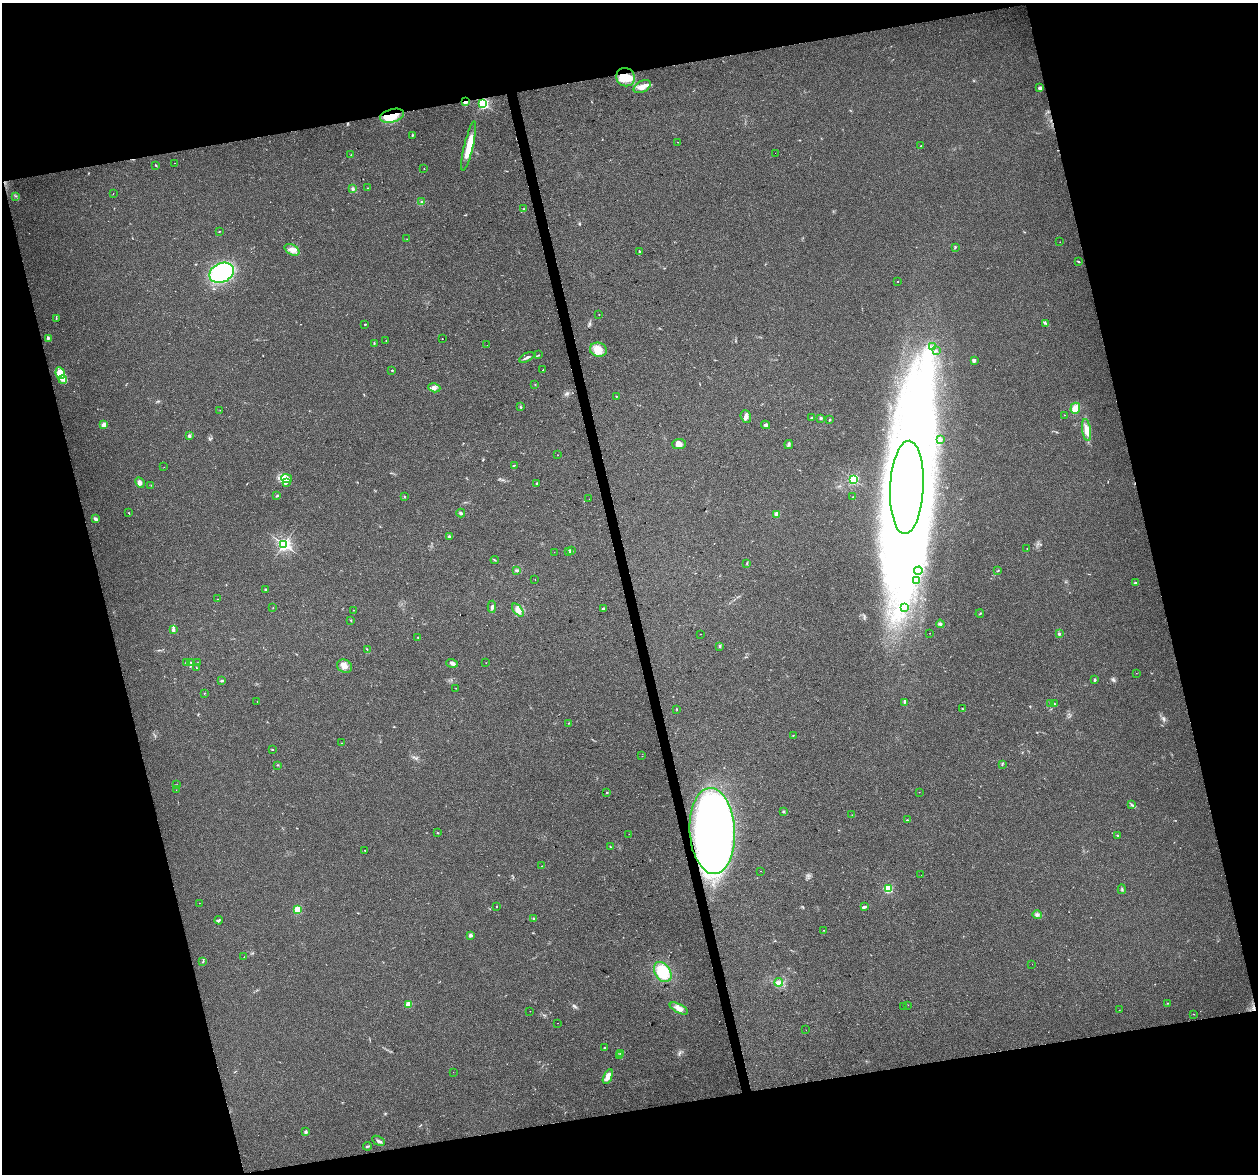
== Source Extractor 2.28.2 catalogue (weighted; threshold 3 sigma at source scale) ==
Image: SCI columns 1-5022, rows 86-4773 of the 5022 x 4810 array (HDU 1 of 3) = the unmasked area's bounding box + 8 px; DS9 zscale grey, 4 x 4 block average (1 PNG px = mean of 4 x 4 image px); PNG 1260 x 1176 px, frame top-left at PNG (2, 3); each listed source drawn as its Kron ellipse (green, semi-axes under 4 px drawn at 4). Shown black and unused: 29% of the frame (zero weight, under 2 of 3 exposures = <1% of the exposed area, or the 3 px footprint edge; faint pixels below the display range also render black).
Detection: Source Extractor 2.28.2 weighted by HDU 2 'WHT'. Background 0.0816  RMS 0.0076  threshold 0.034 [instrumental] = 3 sigma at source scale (4.5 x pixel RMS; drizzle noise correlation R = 1.50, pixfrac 1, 0.0396/0.0396 arcsec/px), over >= 5 px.
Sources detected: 219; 11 inside a brighter object's white glare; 5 cosmic-ray / hot-pixel residue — neither listed nor drawn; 3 coinciding with a brighter row at this scale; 7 inside a brighter listed object's ellipse — not listed separately; the other 193 listed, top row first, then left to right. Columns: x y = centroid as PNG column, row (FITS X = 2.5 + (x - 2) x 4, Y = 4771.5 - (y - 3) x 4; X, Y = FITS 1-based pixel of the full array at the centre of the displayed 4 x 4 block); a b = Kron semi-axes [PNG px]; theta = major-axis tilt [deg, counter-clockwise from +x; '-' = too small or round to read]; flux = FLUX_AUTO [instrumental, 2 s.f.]
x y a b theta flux
625 77 9 9 - 65
642 87 9 5 29 36
1040 88 2 2 - 38
465 102 4 2 - 10
483 103 2 2 - 450
392 116 12 6 15 78
412 135 4 2 - 3
677 142 2 2 - 1
469 146 25 4 77 86
921 146 2 2 - 2.1
775 153 2 2 - 0.5
351 155 2 2 - 1.8
175 163 2 2 - 4.2
156 165 2 2 - 2.7
424 169 2 2 - 1.4
368 188 2 2 - 2.4
353 189 3 3 - 7.3
113 194 2 2 - 1.1
16 196 2 2 - 1.4
421 202 3 2 - 4
524 209 2 2 - 3.4
219 232 2 2 - 2.5
407 239 2 2 - 1.3
1060 242 2 2 - 1.3
955 248 2 2 - 2.8
292 250 8 5 -30 25
639 251 2 2 - 3
1078 261 4 2 - 3.5
222 273 13 9 24 440
898 281 2 2 - 2.6
599 315 2 2 - 1.2
56 318 2 2 - 2.4
1045 323 3 2 - 4.1
365 324 2 2 - 2.3
48 338 3 2 - 6.6
442 339 2 2 - 4.1
386 341 2 2 - 1.1
374 343 3 2 - 2.9
487 345 2 2 - 0.86
933 346 2 2 - 2
598 350 8 7 - 42
937 351 2 2 - 1.4
538 355 2 2 - 2.4
527 357 8 2 28 12
974 360 3 3 - 10
392 370 2 2 - 3.4
543 370 2 2 - 1.7
60 373 6 4 -80 100
63 379 4 2 - 9.4
535 384 2 2 - 1.1
434 388 6 3 -15 12
616 396 2 2 - 1.7
520 407 3 2 - 4
1075 408 5 5 - 40
220 410 2 2 - 1.2
1064 415 2 2 - 1.2
746 416 6 5 - 15
811 418 3 2 - 3.2
821 418 2 2 - 23
830 420 2 2 - 4.5
104 425 3 2 - 30
765 425 4 3 - 13
1087 430 11 4 -81 35
189 436 2 2 - 35
940 439 3 2 - 4.5
679 444 7 5 5 29
789 445 4 3 - 7.9
558 455 2 2 - 0.96
514 465 4 2 - 3.7
164 467 2 2 - 1.1
286 478 5 4 - 18
853 479 2 2 - 600
286 482 2 2 - 4.7
140 483 5 3 - 11
537 483 2 2 - 3.7
151 485 2 2 - 1.2
907 487 47 16 87 4700
277 496 2 2 - 4.7
404 496 2 2 - 1.8
853 497 2 2 - 1.3
589 499 2 2 - 3.1
129 513 3 2 - 2.1
461 513 4 3 - 6.5
777 514 2 2 - 99
96 519 4 2 - 13
449 536 2 2 - 27
284 544 2 2 - 1300
1027 548 2 2 - 0.97
572 551 2 2 - 3.5
554 552 2 2 - 0.64
569 552 2 2 - 2
495 560 4 2 - 2.8
747 563 3 2 - 2.5
517 570 3 2 - 6.2
918 571 4 3 - 8.7
998 571 2 2 - 1.8
535 579 2 2 - 11
917 580 2 2 - 2
1135 583 3 2 - 3.5
265 589 2 2 - 4
217 599 2 2 - 0.95
492 607 6 2 87 9.5
273 608 2 2 - 1.4
905 608 2 2 - 4.5
603 609 3 2 - 4.8
353 610 2 2 - 0.96
518 610 7 4 -51 28
980 614 4 2 - 3.1
351 620 2 2 - 1.7
940 624 4 3 - 9.8
173 630 4 2 - 9.6
930 633 2 2 - 0.77
700 634 2 2 - 1.5
1059 634 3 2 - 5.8
418 637 2 2 - 3.7
720 646 3 2 - 4.7
367 649 2 2 - 1.9
191 662 2 2 - 1.8
186 663 2 2 - 33
197 663 2 2 - 1.1
452 663 6 3 -18 15
486 663 2 2 - 1.5
344 666 8 6 -28 30
197 668 2 2 - 1.1
1136 673 2 2 - 1.1
1095 680 3 2 - 6.6
222 681 3 2 - 3.8
456 688 2 2 - 1.5
204 693 2 2 - 1.3
257 701 2 2 - 1.2
904 702 3 3 - 5.3
1051 703 2 2 - 2
1054 704 2 2 - 1.4
962 708 2 2 - 1.5
677 709 2 2 - 1.7
569 723 2 2 - 1.7
793 735 2 2 - 1.8
341 743 2 2 - 1.6
273 750 2 2 - 1.4
642 756 2 2 - 5.6
1002 764 2 2 - 2.8
277 765 2 2 - 1.6
177 785 2 2 - 2.1
176 790 2 2 - 0.8
607 792 2 2 - 2.7
919 792 2 2 - 1.4
1132 805 3 2 - 3.5
784 812 3 2 - 4.6
852 815 3 2 - 2.3
907 820 4 2 - 5.2
712 831 43 22 -86 1800
437 833 2 2 - 2.9
629 834 2 2 - 1.2
1117 835 2 2 - 2.8
610 847 2 2 - 2
365 850 2 2 - 1.9
542 866 2 2 - 2.5
761 871 2 2 - 25
921 875 2 2 - 1.3
888 889 2 2 - 340
1122 889 5 2 - 4.9
199 903 2 2 - 9.8
497 907 2 2 - 1.7
864 907 3 2 - 13
297 910 2 2 - 240
1037 915 5 4 - 11
533 918 3 2 - 3.1
219 920 4 2 - 6.2
824 930 2 2 - 2.1
470 935 2 2 - 49
244 957 2 2 - 1.7
203 961 2 2 - 2.3
1032 964 2 2 - 0.83
663 972 11 8 -57 130
779 982 4 2 - 7
1168 1003 2 2 - 1.9
408 1004 2 2 - 130
908 1005 2 2 - 1.6
903 1007 2 2 - 0.81
679 1008 10 4 -27 27
1119 1010 2 2 - 0.96
530 1011 2 2 - 0.6
1193 1014 2 2 - 1.5
558 1023 2 2 - 1
806 1030 2 2 - 1.8
605 1047 2 2 - 36
620 1053 2 2 - 2.2
619 1055 2 2 - 3
453 1072 2 2 - 1.1
608 1077 8 4 66 35
306 1132 2 2 - 36
378 1141 7 2 -28 10
367 1146 4 2 - 5
Overlapping masked pixels (flux is a lower limit): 3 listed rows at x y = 465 102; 392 116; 712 831
Diffuse or blended objects may show on this block-average render without a row.